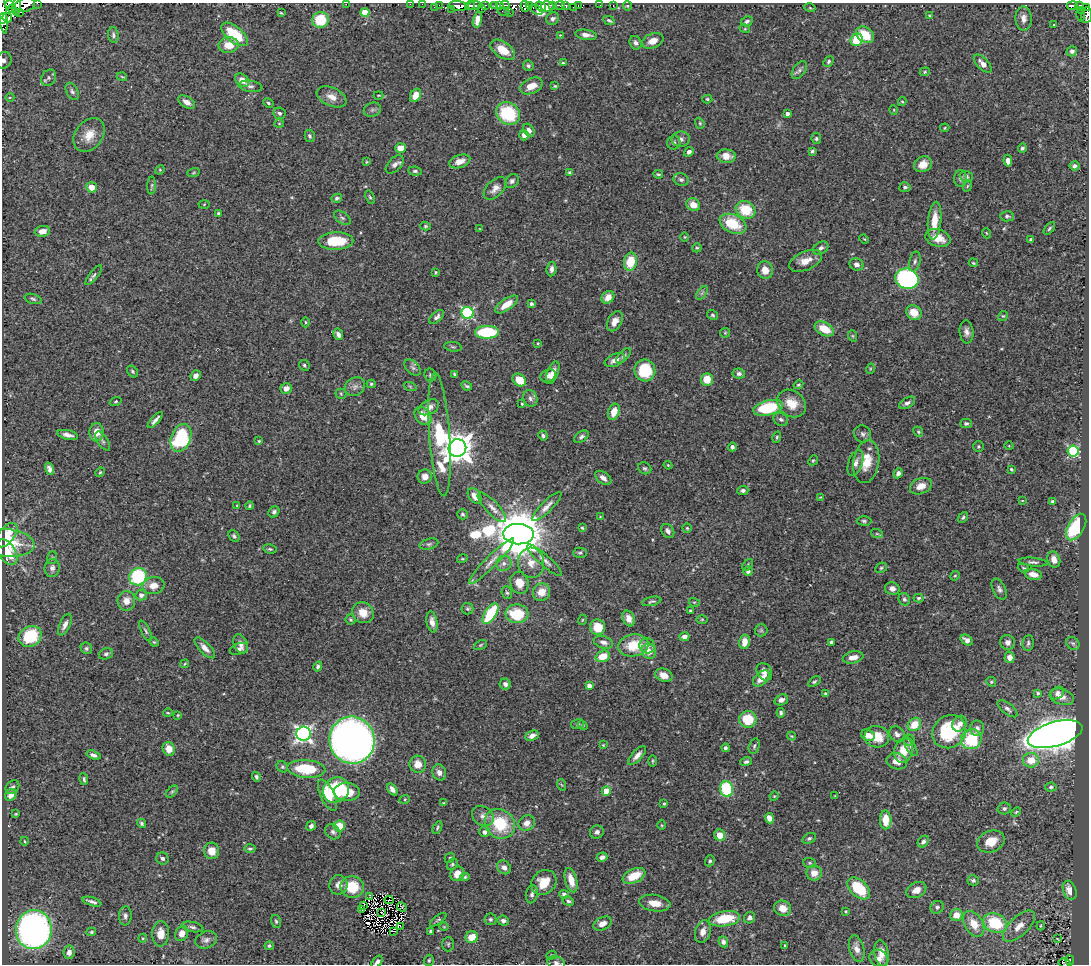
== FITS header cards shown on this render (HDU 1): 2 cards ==
NAXIS1  =                 1087
NAXIS2  =                  962

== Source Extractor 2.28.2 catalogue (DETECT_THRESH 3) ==
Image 1087 x 962 px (HDU 1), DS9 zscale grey, 1 PNG px = 1 image px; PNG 1091 x 966 px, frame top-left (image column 1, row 962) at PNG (2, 3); each listed source drawn as its Kron ellipse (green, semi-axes under 4 px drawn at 4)
Background 0.657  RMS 0.02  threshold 0.0609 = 3 sigma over >= 5 px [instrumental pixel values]
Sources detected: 510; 5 with non-positive FLUX_AUTO (blend fragments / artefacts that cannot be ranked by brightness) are neither listed nor drawn; of the other 505, the 500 brightest by FLUX_AUTO listed and drawn (5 fainter detections omitted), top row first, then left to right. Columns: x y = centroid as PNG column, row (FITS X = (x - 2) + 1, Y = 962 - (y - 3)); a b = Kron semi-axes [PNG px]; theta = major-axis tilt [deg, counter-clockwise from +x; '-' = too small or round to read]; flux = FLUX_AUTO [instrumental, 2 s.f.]
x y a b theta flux
10 3 3 2 - 1.4
37 3 2 2 - 25
346 4 2 2 - 78
410 4 2 2 - 11
422 4 2 2 - 8.7
25 5 10 7 17 760
439 5 2 2 - 8.1
470 5 4 3 - 320
485 5 3 2 - 33
494 5 3 2 - 50
500 5 3 2 - 80
505 5 4 3 - 65
529 5 3 2 - 76
552 5 4 3 - 200
600 5 2 2 - 7.2
17 6 10 4 85 330
458 6 10 4 -6 590
475 6 6 4 5 470
525 6 5 4 - 400
541 6 6 3 -38 310
547 6 6 5 - 770
560 6 5 4 - 170
566 6 4 3 - 24
579 6 4 2 - 14
613 6 3 2 - 12
627 6 4 4 - 1.5
1072 6 5 4 - 100
1079 6 4 3 - 130
434 7 2 2 - 14
573 7 2 2 - 7.5
1087 7 4 2 - 45
482 8 3 2 - 21
810 8 5 3 - 1.3
12 9 4 4 - 47
451 9 2 2 - 25
537 10 6 3 -32 110
504 11 6 3 -13 17
1081 11 3 2 - 11
2 12 22 4 -83 530
509 12 2 2 - 14
20 13 2 2 - 6.4
281 13 4 3 - 1.4
365 13 4 4 - 38
929 15 3 3 - 1.6
1086 15 8 5 83 96
1080 16 6 2 -73 28
3 18 5 3 - 460
7 18 5 4 - 160
1024 18 12 8 -88 8.9
553 19 7 6 - 4.6
320 20 8 8 - 46
477 20 8 4 78 9.3
609 20 6 3 -26 2.4
747 21 6 4 27 3.2
1054 25 2 2 - 0.99
745 29 5 3 - 1.4
234 34 16 7 -39 66
113 35 8 5 -84 3.4
560 35 3 3 - 0.87
586 35 11 5 -8 7.7
865 35 10 7 -39 34
857 40 6 6 - 41
653 41 11 7 22 12
636 43 7 5 -66 3.8
229 45 10 8 4 23
503 50 14 8 -34 24
1072 51 5 5 - 4.3
4 60 9 7 65 7.2
828 62 6 4 49 2.6
563 63 3 3 - 1.6
983 64 11 5 -46 10
528 66 5 5 - 2.9
799 70 10 6 54 4.3
925 72 5 4 - 1.5
122 77 5 3 - 1.3
49 78 8 7 - 5.3
242 80 8 5 -40 16
250 86 12 5 -8 4.6
531 86 12 7 24 15
555 86 4 4 - 1.5
72 91 9 6 -62 3.9
378 95 5 2 - 1.1
415 95 7 5 59 18
10 97 4 3 - 1.1
332 97 16 9 -24 13
707 99 5 4 - 1.9
902 101 4 4 - 1.4
187 102 9 5 -30 8.8
268 103 5 3 - 2
372 110 9 7 24 3.8
894 110 5 3 - 1
279 113 6 5 - 3.8
508 113 12 10 -32 76
787 114 4 4 - 5
279 123 5 3 - 1.2
700 123 6 4 -69 1.9
945 128 4 3 - 1.4
529 130 7 5 -54 5
89 135 18 13 52 20
524 135 5 5 - 6.4
310 136 6 5 - 3
681 139 9 7 7 5.8
816 139 5 5 - 2.3
674 143 7 6 - 3.4
401 148 5 5 - 19
1022 148 5 4 - 3.3
812 151 4 3 - 2.6
689 152 5 4 - 4.8
726 156 9 6 -6 15
460 161 11 6 19 13
1008 161 6 4 -82 10
367 162 3 3 - 1.2
395 164 11 6 45 5.6
923 164 9 7 25 14
1074 166 5 4 - 3.5
160 170 5 4 - 1.6
415 171 7 4 -6 2.8
570 172 3 3 - 2.1
193 173 6 3 19 1.4
658 174 5 3 - 2
966 177 6 5 - 3.5
960 178 8 6 90 3.6
681 179 8 6 -17 3.4
512 181 8 6 49 3.9
152 185 9 4 89 2.4
967 186 6 3 70 1.3
92 187 5 5 - 17
905 187 6 5 - 2.7
495 188 14 8 45 9.1
370 197 7 4 -67 2.1
337 198 5 4 - 2.8
204 204 5 3 - 1.4
693 205 7 6 - 17
746 210 10 8 -28 44
218 213 3 3 - 1.6
1007 216 7 5 -2 3
342 218 9 5 -37 3.9
934 221 19 6 84 21
733 224 14 9 -24 49
425 226 5 4 - 1.9
1049 228 7 4 50 2.2
480 229 4 3 - 0.99
42 231 8 5 10 9
986 233 5 3 - 1.2
685 237 5 3 - 1.1
938 238 13 8 -16 21
864 239 5 3 - 1
1031 240 4 3 - 2.5
336 241 17 8 1 49
697 248 5 4 - 1.7
821 248 8 6 33 4.4
806 261 17 9 23 17
915 261 10 5 77 4.6
630 262 9 6 78 37
973 263 5 3 - 1.4
856 264 7 6 - 5.8
551 269 7 5 82 5.6
765 270 9 8 - 15
436 272 3 3 - 1.5
94 275 12 4 52 3.6
907 279 12 10 -18 250
702 293 8 4 53 2.9
608 297 7 5 41 11
33 299 8 5 -17 3
507 304 13 5 35 20
531 304 4 3 - 2.9
468 313 6 6 - 170
914 313 8 7 - 21
712 315 6 4 -32 2.2
1003 316 5 4 - 1.7
437 317 9 4 42 4.5
615 321 11 7 61 11
305 322 5 3 - 1.7
824 329 10 6 -27 28
487 332 12 6 1 89
967 332 11 7 -85 6.9
725 333 5 4 - 1.5
338 334 6 4 -63 5.2
853 336 6 4 -71 1.4
538 343 4 3 - 1.2
453 347 9 4 -7 2.5
624 356 9 5 47 3.6
615 360 11 6 23 8.3
304 365 6 5 - 2.4
413 368 10 6 -45 4.4
870 369 5 3 - 1.3
645 370 11 10 - 56
132 371 6 5 - 2.5
553 373 12 5 69 13
739 374 6 5 - 4
430 375 6 6 - 2.8
455 375 4 3 - 2.5
196 376 5 5 - 5.4
548 376 8 6 29 5.6
707 379 6 6 - 20
519 380 7 5 -39 24
371 384 4 4 - 1.8
798 385 5 4 - 1.8
410 386 6 4 -20 2
467 386 5 3 - 2.4
355 387 10 9 - 6.6
286 388 6 5 - 9.2
341 394 5 5 - 1.7
530 398 8 7 - 4.7
116 401 6 4 19 1.7
792 403 15 12 -40 22
907 403 9 5 30 4.8
522 404 3 3 - 1.6
429 407 11 7 29 9.7
768 408 15 7 14 77
614 412 8 5 70 16
423 416 10 7 -50 19
781 419 8 6 -30 3.8
155 420 10 3 48 4.9
966 423 6 4 0 2.6
97 432 9 7 87 14
918 432 5 4 - 2.1
863 434 9 8 - 4.5
67 435 10 4 -12 7.7
440 435 62 10 -86 91
543 435 5 4 - 3.2
581 437 8 5 34 3.5
777 437 6 4 73 1.7
181 438 14 9 69 120
103 441 11 5 -56 3.3
259 441 4 3 - 1.4
1009 446 4 3 - 1
732 447 4 4 - 3.4
979 447 5 5 - 2.1
457 448 9 8 - 2100
1073 451 5 5 - 160
813 460 5 4 - 1.8
866 462 22 13 81 28
855 463 13 7 71 7.8
668 465 4 3 - 1.2
645 468 7 5 -31 2.7
49 469 6 4 -74 5.1
1011 469 3 3 - 1.7
100 472 5 4 - 1.6
898 473 5 4 - 4.3
425 477 7 7 - 9.7
603 478 9 5 -37 7.2
921 486 11 7 21 13
743 490 5 4 - 4
475 496 9 6 -54 12
820 497 3 2 - 1
1022 500 4 2 - 0.87
1052 502 4 4 - 2.8
237 506 4 3 - 1.4
250 506 4 3 - 2.2
492 507 19 6 -46 9.8
547 507 20 5 45 8.9
274 512 6 5 - 3.9
462 514 5 5 - 2.7
600 516 3 2 - 0.81
963 517 6 4 51 2.3
864 521 7 4 -2 2.6
1076 527 14 8 59 81
582 528 3 3 - 1.6
687 528 4 4 - 1.8
668 531 7 6 - 5.3
519 534 15 10 -2 7900
877 534 6 4 -19 1.7
7 535 14 8 51 28
234 536 6 4 -45 3
7 543 28 13 -6 44
429 544 9 5 15 3
270 549 7 4 -10 2.4
7 552 14 8 -58 31
580 553 7 5 2 2.5
52 558 6 5 - 2.1
462 559 5 3 - 1.4
1054 559 8 6 -71 9.2
544 560 22 5 -42 8.1
491 561 31 5 45 13
1033 562 14 4 -5 3.9
504 563 8 7 - 5.9
531 563 15 13 -82 15
748 565 7 4 53 2
52 568 9 7 84 6.3
881 568 6 5 - 2.2
1023 568 6 4 -21 1.7
748 571 5 4 - 5.8
1033 574 9 5 -14 11
955 576 5 4 - 1.6
138 577 9 8 - 100
519 583 11 9 -69 16
153 586 11 8 9 14
892 589 7 6 - 6.2
999 589 11 6 -62 5.1
541 592 9 8 - 16
507 593 6 5 - 2.5
141 595 5 5 - 6
919 598 5 4 - 2.3
904 599 6 5 - 3.4
126 601 10 8 83 13
652 601 10 4 12 2.7
694 602 5 3 - 1.3
467 609 6 6 - 2.4
690 611 3 3 - 1.5
363 613 11 10 - 19
490 614 12 5 57 75
517 614 11 9 -4 55
629 618 8 6 -65 10
702 619 6 4 0 1.5
351 620 5 5 - 1.9
582 620 5 3 - 1.2
432 622 11 5 -79 8.7
65 625 11 5 66 7.5
598 627 8 7 - 24
761 630 6 6 - 3
146 631 11 4 -62 3
30 636 12 10 32 64
684 637 5 4 - 6.9
967 640 7 4 -34 7
154 642 5 4 - 1.5
603 642 10 6 -17 6.4
745 642 7 5 76 13
831 642 3 3 - 3.7
1008 642 7 7 - 5.9
1028 643 8 5 81 3.3
1073 643 7 6 - 2.9
241 644 10 7 -65 6.4
480 645 7 4 28 1.9
633 645 15 11 8 39
647 646 8 7 - 6.4
86 648 6 5 - 2.7
205 648 13 5 -46 8
239 649 9 5 18 4.5
649 651 8 7 - 14
106 654 7 5 19 3.1
603 656 7 5 19 21
853 657 10 6 12 11
1010 657 6 5 - 9.5
185 664 4 3 - 1.2
318 666 5 4 - 3
764 672 9 7 -57 8.5
664 675 9 6 -22 13
761 678 10 6 43 15
814 682 7 3 33 2.1
991 682 5 4 - 1.8
505 684 5 5 - 5
589 686 4 4 - 8.5
1038 693 3 3 - 2.1
1057 693 7 5 40 4.8
825 694 4 4 - 2.7
1062 697 12 7 -18 9.8
781 700 7 5 20 7
1007 709 12 5 -37 4.7
168 713 5 3 - 1.4
781 713 4 3 - 2.5
178 715 4 3 - 1.2
748 719 9 8 - 44
578 724 6 5 - 2.6
914 724 7 6 - 25
959 724 8 7 - 6.9
583 725 5 4 - 1.8
977 728 7 7 - 5.2
949 732 18 15 41 86
303 734 7 7 - 470
897 734 9 7 -45 5.9
1055 734 28 12 16 2600
868 735 7 5 -20 13
532 736 7 5 23 7.4
791 736 4 4 - 1.2
877 737 12 10 -12 28
971 739 10 10 - 72
352 740 23 22 - 1100
909 740 6 5 - 2.7
603 745 3 2 - 1.2
754 746 8 5 74 2.9
911 746 11 5 -61 4.1
725 748 4 4 - 2.4
169 749 7 6 - 16
903 750 12 9 75 24
93 755 7 4 -19 5.3
637 756 12 5 46 8.4
1031 760 8 7 - 25
652 761 5 3 - 1.6
897 761 10 8 -17 12
746 762 6 4 19 2.9
418 764 8 8 - 15
282 767 6 5 - 2.4
306 769 19 9 -4 61
439 772 8 6 -67 8.2
256 777 5 4 - 3.1
84 779 6 3 -81 2.3
562 785 6 3 -69 1.4
12 787 7 6 - 3
1051 787 5 4 - 2.9
392 789 7 4 -53 5.3
727 789 8 6 -78 84
336 790 14 12 37 85
172 791 7 4 44 2.3
606 791 4 4 - 30
347 792 13 9 -3 26
11 795 6 5 - 9.1
327 795 17 7 -65 21
774 796 5 4 - 1.4
835 796 3 2 - 0.94
405 799 5 3 - 1.3
444 803 4 3 - 1.3
664 803 4 3 - 1.7
1004 808 7 6 - 3.5
1016 812 6 3 45 1.5
16 814 3 3 - 1.4
483 816 11 9 -36 8.3
769 818 5 4 - 8.6
886 820 9 5 -88 20
142 823 5 4 - 2.7
527 823 8 7 - 10
500 824 16 14 -40 60
662 825 4 4 - 1.5
311 826 5 4 - 5.1
339 826 6 5 - 29
437 828 7 4 63 2.2
333 832 8 6 -44 4.6
484 832 5 5 - 4.4
597 832 7 6 - 5.5
720 835 6 5 - 19
809 838 7 5 30 2.6
24 841 4 3 - 1.2
991 841 14 10 21 21
923 842 6 5 - 4.1
250 849 5 3 - 2.2
212 851 8 7 - 16
602 857 5 4 - 4.9
162 858 6 6 - 3.7
450 858 5 4 - 1.6
710 861 5 4 - 2.5
810 863 6 5 - 2.3
452 864 6 5 - 2.3
504 867 7 6 - 6.9
814 873 7 7 - 14
457 874 7 7 - 15
634 876 12 7 24 29
465 877 5 4 - 1.8
571 880 12 6 -74 16
973 880 6 5 - 3.3
544 882 13 11 43 23
338 885 9 9 - 8.2
352 887 11 11 - 41
859 888 13 8 -44 56
916 890 10 7 27 11
1070 890 10 6 -69 14
532 894 9 6 80 4.3
564 894 4 4 - 5.2
370 897 3 2 - 2.4
389 900 4 2 - 1.4
568 901 6 4 -26 2.7
92 902 9 3 -16 4.2
655 903 15 8 -9 18
364 905 3 2 - 1.6
402 907 5 2 - 1.1
937 907 7 6 - 3.3
783 908 9 7 -24 14
361 910 4 2 - 0.83
846 911 4 3 - 1.2
382 913 3 2 - 1.5
956 915 6 6 - 14
125 916 9 6 86 5.1
750 918 6 5 - 4.7
490 919 6 5 - 3.1
724 919 15 7 9 46
438 920 10 4 36 2.3
276 921 7 5 -72 2.7
503 921 6 5 - 5.1
995 923 12 9 -24 65
602 924 9 6 26 9.1
974 924 14 9 -59 19
400 926 2 2 - 0.93
1019 926 20 9 44 16
1041 926 5 3 - 1.4
192 927 11 5 -12 4.2
444 927 4 3 - 1
34 930 19 18 - 560
393 931 3 2 - 38
430 931 3 3 - 2
91 932 5 4 - 1.8
703 932 11 7 73 10
161 934 12 8 88 15
182 934 8 6 65 11
472 937 6 6 - 21
143 938 4 4 - 1.5
1058 939 4 2 - 1.1
206 940 11 8 21 6
723 942 5 4 - 4.9
448 944 7 5 88 2.6
784 945 4 2 - 0.99
269 946 5 4 - 2.2
857 949 13 7 -75 9.2
69 952 7 5 81 6.8
882 953 13 7 -81 12
551 955 5 4 - 1.7
879 958 9 8 - 8.8
429 960 5 5 - 2
1070 960 5 3 - 30
377 962 7 4 53 4.4
556 963 9 6 -18 4.9
1065 963 6 4 -12 32
At the frame edge (FLAGS 8, measured only in part): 14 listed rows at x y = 10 3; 37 3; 346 4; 410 4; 422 4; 25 5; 1087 7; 2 12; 1086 15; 3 18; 4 60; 377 962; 556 963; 1065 963
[5 fainter detections neither listed nor drawn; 5 non-positive-flux detections neither listed nor drawn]